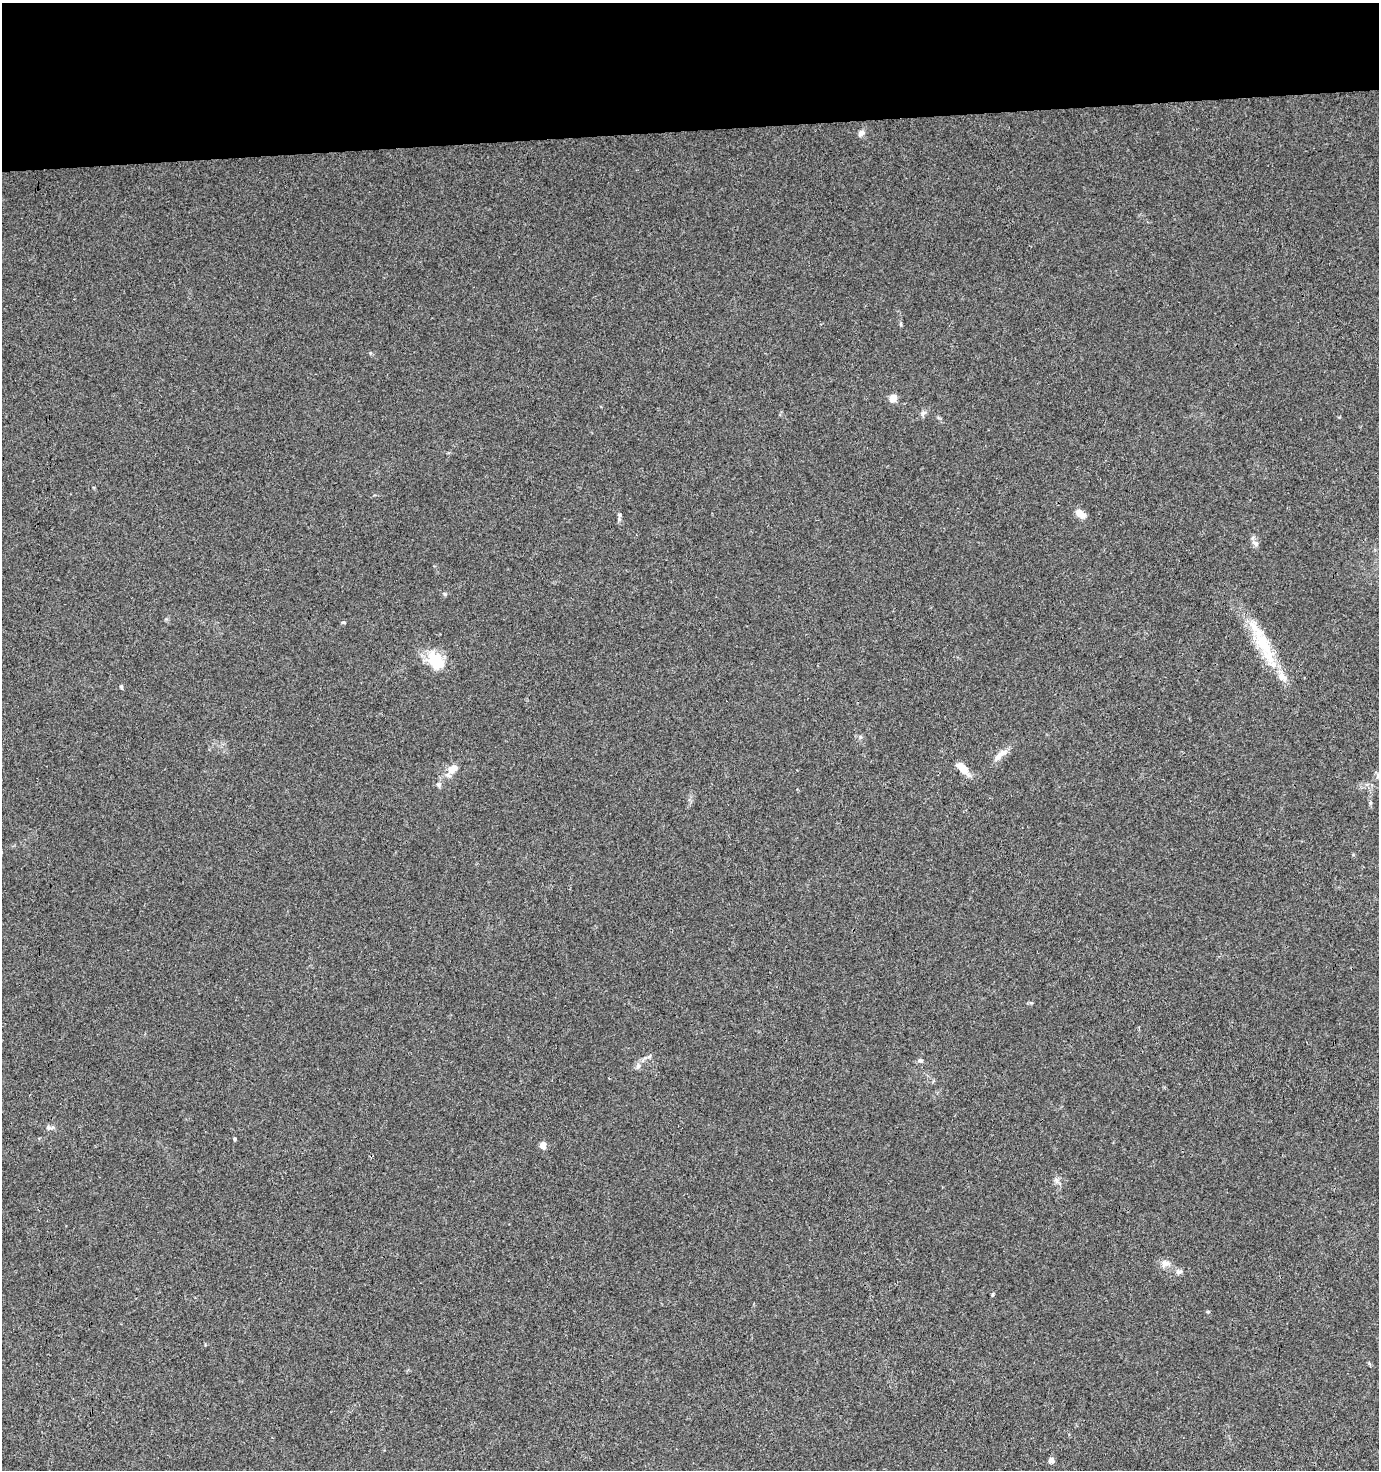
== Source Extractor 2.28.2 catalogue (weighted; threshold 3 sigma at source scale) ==
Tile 2 of 3 x 3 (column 2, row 1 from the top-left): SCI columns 1378-2754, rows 2936-4403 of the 4144 x 4403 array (HDU 1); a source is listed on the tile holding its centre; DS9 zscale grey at full resolution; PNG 1381 x 1472 px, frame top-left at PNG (2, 3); no overlay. Shown black and unused: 9% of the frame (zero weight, under 3 of 4 exposures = <1% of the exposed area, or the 3 px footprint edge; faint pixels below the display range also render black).
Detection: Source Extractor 2.28.2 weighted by HDU 2 'WHT'; one run over the whole footprint, this tile lists its part. Background 0.015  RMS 0.0039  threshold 0.0176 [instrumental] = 3 sigma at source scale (4.5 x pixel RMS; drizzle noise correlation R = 1.50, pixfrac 1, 0.0396/0.0396 arcsec/px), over >= 5 px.
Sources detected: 29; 2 inside a brighter listed object's ellipse — not listed separately; the other 27 listed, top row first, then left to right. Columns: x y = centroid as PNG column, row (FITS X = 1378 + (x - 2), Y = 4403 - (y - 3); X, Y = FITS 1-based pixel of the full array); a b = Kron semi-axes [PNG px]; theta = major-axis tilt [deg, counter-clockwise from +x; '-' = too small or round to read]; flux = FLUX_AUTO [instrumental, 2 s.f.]
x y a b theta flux
861 133 9 7 61 1.6
893 398 8 7 - 3.3
923 413 9 5 13 1
1078 512 9 8 - 2.3
619 515 5 4 - 0.57
1255 543 9 7 -29 1.4
445 594 6 4 -46 0.53
344 622 6 4 -3 0.57
1262 641 52 17 -64 20
436 661 23 15 -55 13
121 687 5 4 - 0.72
860 737 6 4 72 0.57
1000 755 23 7 42 3.5
962 768 17 7 -47 5.7
453 769 17 10 42 4
439 784 7 6 - 1
920 1060 7 5 -8 0.88
638 1066 9 6 63 1.4
50 1128 12 4 7 1.1
235 1139 4 4 - 0.48
543 1145 6 5 - 3.4
1057 1181 9 4 -71 1
1165 1263 15 10 5 2.6
1179 1272 10 7 -1 1.3
992 1295 5 3 - 0.45
1208 1312 5 4 - 0.47
1051 1460 4 4 - 3.8
Unlisted compact peaks at least as high as the median listed source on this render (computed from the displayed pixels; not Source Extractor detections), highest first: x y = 1370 803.